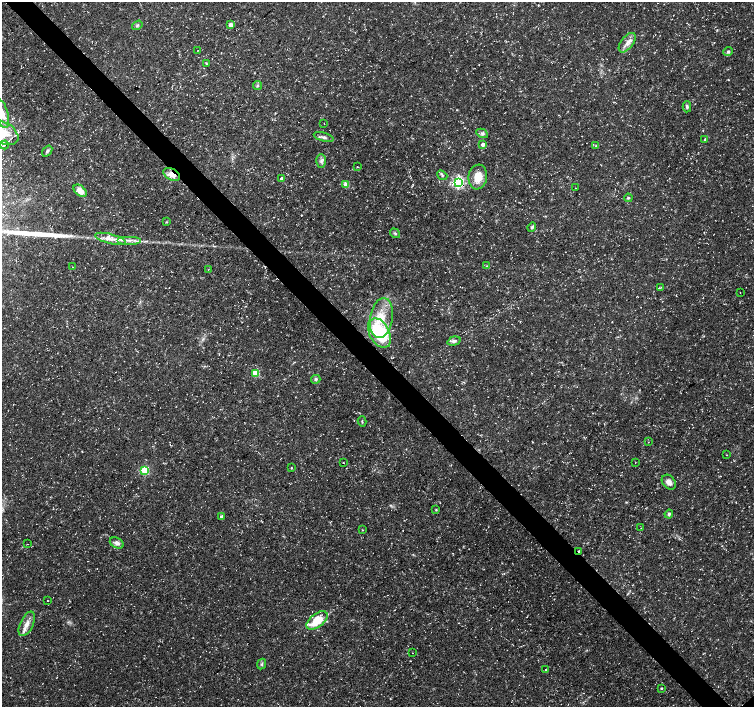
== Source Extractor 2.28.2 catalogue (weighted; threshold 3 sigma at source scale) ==
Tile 11 of 4 x 4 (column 3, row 3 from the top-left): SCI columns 3011-4514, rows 1558-2966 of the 6024 x 5999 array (HDU 1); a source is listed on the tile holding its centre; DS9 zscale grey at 2 x 2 block average (1 PNG px = mean of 2 x 2 image px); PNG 756 x 709 px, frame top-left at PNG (2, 2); each listed source drawn as its Kron ellipse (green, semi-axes under 4 px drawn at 4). Shown black and unused: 4% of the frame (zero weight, under 3 of 5 exposures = <1% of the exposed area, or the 3 px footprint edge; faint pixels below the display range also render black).
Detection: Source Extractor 2.28.2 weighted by HDU 2 'WHT'; one run over the whole footprint, this tile lists its part. Background 0.0235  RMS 0.0023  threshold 0.0105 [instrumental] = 3 sigma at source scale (4.5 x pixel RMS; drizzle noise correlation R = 1.50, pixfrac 1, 0.0396/0.0396 arcsec/px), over >= 5 px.
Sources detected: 73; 2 cosmic-ray / hot-pixel residue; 2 long thin detections or spike segments (spike, bleed or trail) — neither listed nor drawn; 2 inside a brighter listed object's ellipse — not listed separately; the other 67 listed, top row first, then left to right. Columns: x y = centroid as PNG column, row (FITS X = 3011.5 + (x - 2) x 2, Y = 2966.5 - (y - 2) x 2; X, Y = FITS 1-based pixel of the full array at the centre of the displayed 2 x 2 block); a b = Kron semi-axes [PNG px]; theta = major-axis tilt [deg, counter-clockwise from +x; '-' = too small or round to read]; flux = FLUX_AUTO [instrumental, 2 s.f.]
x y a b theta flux
137 25 5 3 - 0.89
231 25 3 3 - 3.3
627 43 11 6 51 3.6
198 50 2 2 - 0.22
728 52 5 4 - 1
206 63 4 2 - 0.48
257 85 4 3 - 0.79
687 107 5 3 - 0.93
2 114 15 6 -75 5.7
324 124 2 2 - 0.17
4 133 16 10 -33 9.3
482 133 6 3 -27 1.2
324 137 10 4 -16 1.8
705 140 4 2 - 0.58
483 144 3 3 - 2
4 145 4 2 - 2.3
596 146 3 3 - 0.42
47 151 6 3 54 1.1
321 161 7 5 -90 1.7
358 167 4 2 - 0.28
172 175 9 5 -27 5.1
442 175 5 3 - 0.86
478 177 12 9 82 8.8
282 179 3 2 - 3.2
458 182 4 4 - 88
346 185 3 3 - 13
575 188 2 2 - 0.17
80 191 8 5 -39 5.6
628 198 4 3 - 0.78
167 222 3 2 - 0.36
532 227 5 3 - 0.91
395 233 5 4 - 0.94
111 239 16 5 -15 4.7
130 240 12 3 0 2.8
486 266 3 2 - 0.24
72 267 2 2 - 0.3
208 270 3 2 - 0.19
661 287 3 2 - 0.3
740 292 2 2 - 0.13
381 318 20 11 80 14
379 333 16 10 -62 37
454 341 7 4 16 1.5
256 373 3 3 - 19
316 379 5 4 - 1.1
362 421 5 3 - 0.55
648 442 2 2 - 0.19
727 455 2 2 - 0.17
343 463 2 2 - 0.24
635 463 2 2 - 0.16
291 468 2 2 - 0.38
145 470 3 3 - 31
669 482 8 6 -49 3
436 510 3 3 - 0.39
669 514 4 3 - 1.1
221 517 2 2 - 1.9
641 528 2 2 - 0.18
362 530 3 2 - 0.3
117 543 7 5 -27 2.3
28 544 2 2 - 0.23
579 551 2 2 - 1.1
48 600 2 2 - 0.2
317 620 12 6 37 16
27 624 13 6 65 4.1
412 653 2 2 - 0.18
262 664 5 3 - 0.93
545 670 2 2 - 0.24
661 688 3 2 - 0.61
Overlapping masked pixels (flux is a lower limit): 2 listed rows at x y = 172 175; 579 551
Isophote crosses this tile's border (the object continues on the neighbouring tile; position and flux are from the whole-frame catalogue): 2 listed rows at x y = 2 114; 4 133
Diffuse or blended objects may show on this block-average render without a row.